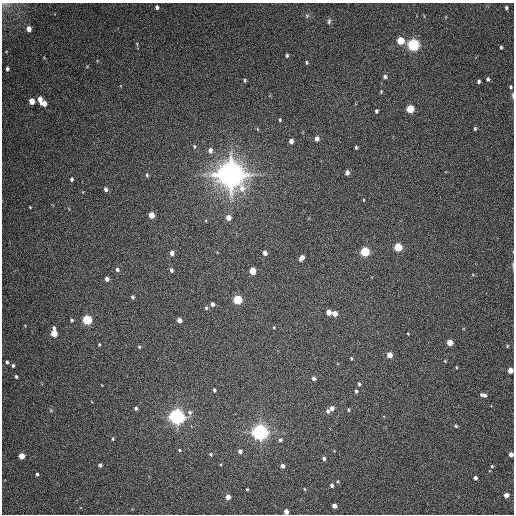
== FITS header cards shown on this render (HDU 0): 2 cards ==
NAXIS1  =                  512 / Axis length
NAXIS2  =                  512 / Axis length

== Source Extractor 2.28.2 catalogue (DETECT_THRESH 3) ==
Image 512 x 512 px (HDU 0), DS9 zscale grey, 1 PNG px = 1 image px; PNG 516 x 516 px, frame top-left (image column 1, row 512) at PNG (2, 3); no overlay
Background 126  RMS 11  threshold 33.1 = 3 sigma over >= 5 px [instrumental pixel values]
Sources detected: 108; all 108 listed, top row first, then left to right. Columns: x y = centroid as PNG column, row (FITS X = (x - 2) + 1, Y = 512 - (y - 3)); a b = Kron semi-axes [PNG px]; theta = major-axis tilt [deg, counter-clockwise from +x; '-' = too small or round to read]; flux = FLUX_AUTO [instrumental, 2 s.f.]
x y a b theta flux
157 7 4 3 - 1.7e+03
506 8 3 3 - 1.3e+03
307 16 6 5 - 1.3e+03
329 21 8 5 75 1.5e+03
29 29 5 4 - 5.4e+03
400 41 5 4 - 2.1e+04
413 45 5 5 - 1.7e+05
501 47 3 3 - 9.4e+02
287 55 3 3 - 1.2e+03
306 62 4 3 - 8.1e+02
7 69 4 3 - 1.5e+03
385 77 5 4 - 1.8e+03
488 79 4 3 - 1.4e+03
245 80 4 3 - 1.0e+03
479 81 4 3 - 1.6e+03
511 87 4 3 - 8.8e+02
381 92 4 3 - 6.8e+02
513 96 7 3 -86 1.1e+03
40 99 6 4 -81 6.3e+03
32 101 5 4 - 9.5e+03
44 103 5 4 - 5.3e+03
410 109 5 5 - 2.7e+04
376 111 4 3 - 1.5e+03
280 120 3 2 - 7.5e+02
257 129 5 3 - 6.2e+02
475 129 4 3 - 1.1e+03
317 138 5 4 - 3.0e+03
291 141 4 4 - 4.0e+03
194 147 5 3 - 8.9e+02
356 147 3 3 - 9.9e+02
210 150 6 5 - 3.0e+03
347 173 4 4 - 2.8e+03
147 175 6 4 -89 1.2e+03
231 175 9 8 - 1.5e+06
71 179 5 4 - 1.4e+03
106 189 5 4 - 2.3e+03
364 200 4 2 - 5.2e+02
30 207 3 3 - 5.0e+02
151 215 5 4 - 1.1e+04
228 218 5 5 - 5.6e+03
398 247 5 4 - 3.8e+04
365 252 5 5 - 5.5e+04
172 253 5 4 - 3.8e+03
265 253 4 4 - 3.4e+03
302 258 5 4 - 4.1e+03
117 269 5 4 - 1.7e+03
171 270 4 3 - 1.8e+03
252 271 5 4 - 1.3e+04
107 279 4 4 - 2.9e+03
132 297 4 3 - 1.3e+03
237 300 5 5 - 4.9e+04
212 304 4 4 - 2.3e+03
206 308 5 4 - 1.0e+03
329 312 5 4 - 6.0e+03
335 314 4 4 - 6.2e+03
71 320 4 3 - 1.1e+03
87 320 5 5 - 5.9e+04
179 320 4 4 - 4.2e+03
274 327 3 3 - 6.0e+02
54 328 4 4 - 1.5e+03
54 333 5 4 - 1.7e+04
408 334 3 2 - 5.0e+02
450 342 5 4 - 1.2e+04
99 345 3 2 - 8.1e+02
507 346 4 4 - 7.8e+02
139 347 4 3 - 7.3e+02
389 355 4 4 - 7.7e+03
351 358 3 3 - 7.2e+02
445 361 4 3 - 6.0e+02
7 362 4 3 - 1.4e+03
13 365 5 4 - 1.5e+03
456 367 4 3 - 6.0e+02
510 370 4 4 - 8.8e+03
16 376 3 3 - 1.2e+03
314 378 4 4 - 2.5e+03
359 384 4 3 - 1.0e+03
214 390 4 3 - 1.4e+03
356 391 4 4 - 1.4e+03
483 395 6 4 -11 2.6e+03
136 408 4 4 - 1.5e+03
332 408 5 4 - 3.8e+03
51 410 6 3 72 8.4e+02
348 410 4 3 - 8.0e+02
328 411 5 5 - 1.9e+03
190 412 6 6 - 2.3e+03
177 417 5 5 - 4.6e+05
456 426 4 3 - 1.1e+03
260 432 5 5 - 5.1e+05
113 439 4 3 - 8.0e+02
280 440 5 4 - 1.4e+03
179 450 3 3 - 7.1e+02
240 451 4 4 - 2.9e+03
211 454 4 4 - 8.4e+02
511 454 4 4 - 5.0e+03
21 456 4 4 - 1.2e+04
324 458 4 4 - 1.7e+03
100 465 4 4 - 2.3e+03
283 466 4 4 - 3.0e+03
492 466 4 3 - 8.4e+02
37 474 3 3 - 1.5e+03
475 478 4 3 - 2.2e+03
332 485 4 3 - 1.7e+03
247 489 3 3 - 8.4e+02
304 489 4 3 - 5.6e+02
506 495 4 4 - 5.8e+03
228 497 4 4 - 6.3e+03
334 506 4 4 - 4.4e+03
286 511 4 4 - 5.5e+03
At the frame edge (FLAGS 8, measured only in part): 4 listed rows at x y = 513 96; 510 370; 511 454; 286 511